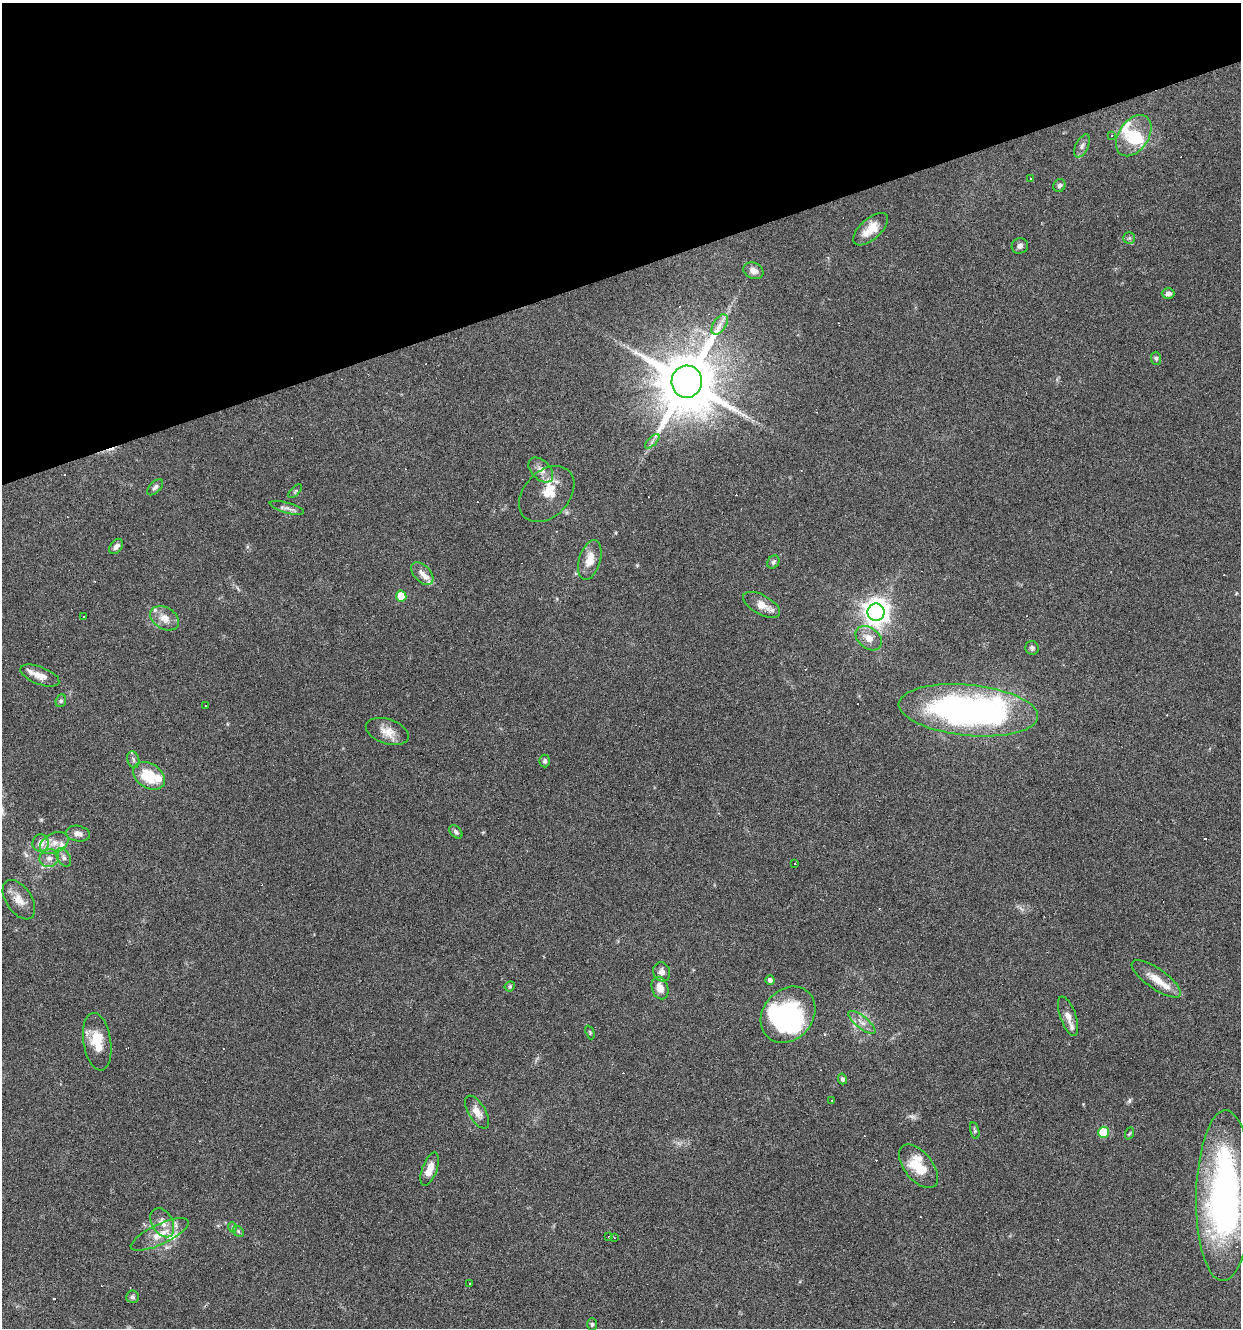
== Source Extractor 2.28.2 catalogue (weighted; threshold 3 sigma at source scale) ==
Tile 3 of 4 x 4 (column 3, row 1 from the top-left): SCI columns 2587-3825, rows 3980-5305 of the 5121 x 5305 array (HDU 1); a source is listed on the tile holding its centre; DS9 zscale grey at full resolution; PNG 1243 x 1330 px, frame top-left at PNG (2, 3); each listed source drawn as its Kron ellipse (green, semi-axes under 4 px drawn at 4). Shown black and unused: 20% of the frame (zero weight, under 3 of 6 exposures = <1% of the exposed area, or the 3 px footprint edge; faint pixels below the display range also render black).
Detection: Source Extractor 2.28.2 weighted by HDU 2 'WHT'; one run over the whole footprint, this tile lists its part. Background 0.0684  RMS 0.0041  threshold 0.0167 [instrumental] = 3 sigma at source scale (4.09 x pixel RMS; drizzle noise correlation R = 1.36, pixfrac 0.8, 0.0396/0.0396 arcsec/px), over >= 5 px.
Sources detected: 128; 2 too faint to see at this stretch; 2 inside a brighter object's white glare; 37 cosmic-ray / hot-pixel residue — neither listed nor drawn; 13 inside a brighter listed object's ellipse — not listed separately; the other 74 listed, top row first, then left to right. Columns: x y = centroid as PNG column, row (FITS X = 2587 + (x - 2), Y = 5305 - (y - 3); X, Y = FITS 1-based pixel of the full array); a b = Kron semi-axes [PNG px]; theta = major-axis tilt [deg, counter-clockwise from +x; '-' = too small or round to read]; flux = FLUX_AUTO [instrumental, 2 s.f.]
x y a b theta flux
1111 135 3 3 - 0.42
1134 136 23 15 56 9.4
1082 146 12 6 63 1.6
1030 179 3 3 - 0.85
1059 185 7 5 62 1
871 229 21 10 42 5.8
1129 238 6 6 - 0.77
1020 246 8 7 - 1.3
753 271 10 8 -24 2.3
1168 293 6 5 - 1.6
720 325 11 6 57 2.2
1156 358 7 5 -89 0.77
687 382 16 15 - 3000
652 441 9 3 45 0.89
541 470 15 9 -46 3.2
155 487 10 5 47 1.3
295 491 9 3 45 0.55
547 494 32 22 46 8.3
287 508 18 5 -16 1.7
116 546 9 5 52 1.5
590 560 20 10 74 5.7
773 562 7 5 52 0.83
422 573 13 8 -47 2.2
401 596 5 5 - 7.6
761 605 20 9 -29 4.8
876 612 9 8 - 360
83 616 3 3 - 0.62
165 618 15 11 -31 4.2
869 638 14 10 -38 4.2
1032 648 7 6 - 1
40 676 20 8 -21 3.6
61 701 6 5 - 0.65
205 705 2 2 - 0.37
968 710 70 25 -5 150
387 731 22 12 -18 4.8
133 759 8 6 -74 1.1
545 761 6 5 - 0.83
149 776 17 12 -33 13
456 832 8 5 -47 0.98
78 834 12 7 -11 2
41 843 8 8 - 3.5
54 843 15 9 25 4
64 857 10 6 -59 1.5
49 858 10 9 - 2.3
795 864 3 2 - 0.47
19 900 22 12 -56 4.8
662 972 10 8 -69 2
1156 979 29 10 -35 6.3
770 980 4 4 - 1.3
510 986 5 5 - 0.55
660 988 11 8 -72 3.8
788 1015 30 24 49 44
1068 1016 21 8 -71 2.9
862 1022 16 6 -39 2.6
590 1032 7 3 -69 0.45
97 1042 29 14 -81 9.3
842 1079 5 4 - 0.94
832 1101 3 2 - 0.41
477 1112 18 8 -59 3.7
975 1131 8 4 -76 0.67
1103 1132 5 5 - 15
1130 1133 6 4 69 0.47
918 1166 26 14 -51 12
430 1169 17 7 70 4.6
1224 1196 85 28 89 130
162 1223 16 10 -60 3.6
232 1227 5 3 - 0.44
238 1231 6 4 -47 0.63
160 1234 32 10 25 7.3
609 1236 3 3 - 0.81
614 1237 3 3 - 0.36
470 1283 3 2 - 0.37
132 1297 6 6 - 0.87
592 1324 6 5 - 0.64